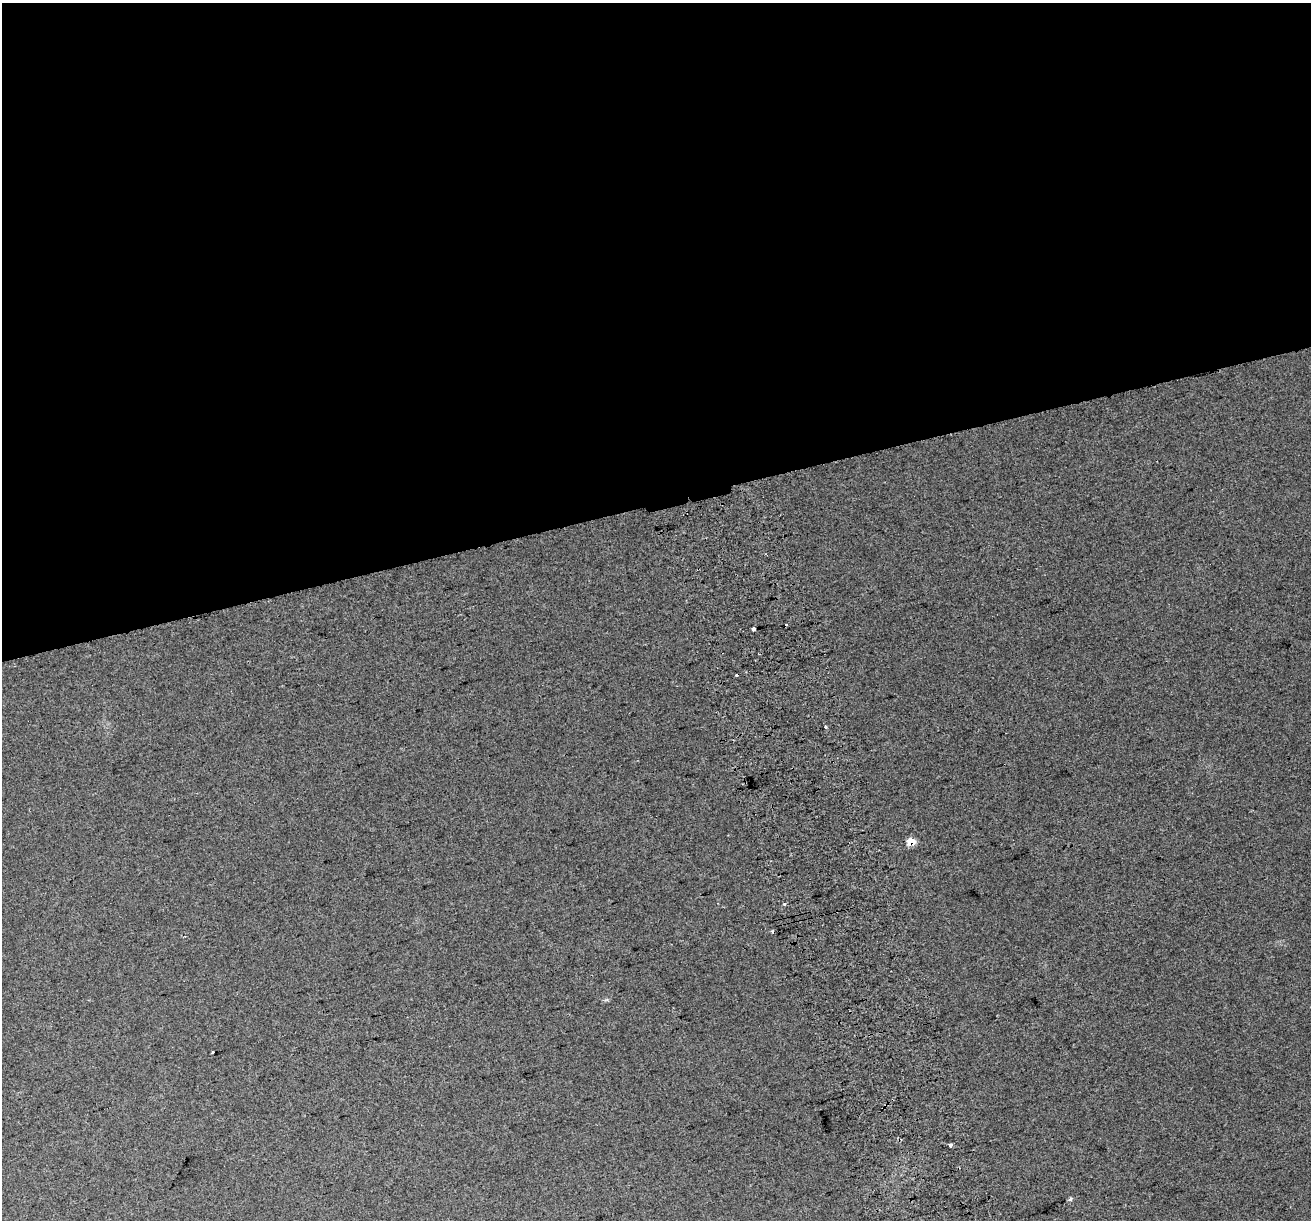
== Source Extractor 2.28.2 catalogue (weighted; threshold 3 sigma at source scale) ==
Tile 2 of 4 x 4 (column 2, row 1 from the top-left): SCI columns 1349-2657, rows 3776-4993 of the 5314 x 5062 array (HDU 1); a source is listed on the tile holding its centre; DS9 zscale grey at full resolution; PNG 1313 x 1222 px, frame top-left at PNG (2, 3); no overlay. Shown black and unused: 41% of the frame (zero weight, under 2 of 3 exposures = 2% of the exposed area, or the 3 px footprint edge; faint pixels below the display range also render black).
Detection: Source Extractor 2.28.2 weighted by HDU 2 'WHT'; one run over the whole footprint, this tile lists its part. Background 0.038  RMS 0.012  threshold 0.054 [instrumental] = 3 sigma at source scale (4.5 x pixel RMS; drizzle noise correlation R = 1.50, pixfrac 1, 0.0396/0.0396 arcsec/px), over >= 5 px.
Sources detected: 10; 3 cosmic-ray / hot-pixel residue — not listed; the other 7 listed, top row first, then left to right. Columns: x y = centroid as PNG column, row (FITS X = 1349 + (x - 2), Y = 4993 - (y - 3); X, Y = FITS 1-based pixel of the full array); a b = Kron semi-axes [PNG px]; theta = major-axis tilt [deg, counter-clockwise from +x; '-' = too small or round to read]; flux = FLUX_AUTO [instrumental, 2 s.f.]
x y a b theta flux
754 629 4 3 - 22
826 727 4 3 - 3.1
911 842 8 7 - 14
784 904 3 3 - 4.1
212 1052 3 3 - 2.2
951 1145 3 3 - 22
1070 1199 6 5 - 2.2
Overlapping masked pixels (flux is a lower limit): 1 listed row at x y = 911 842